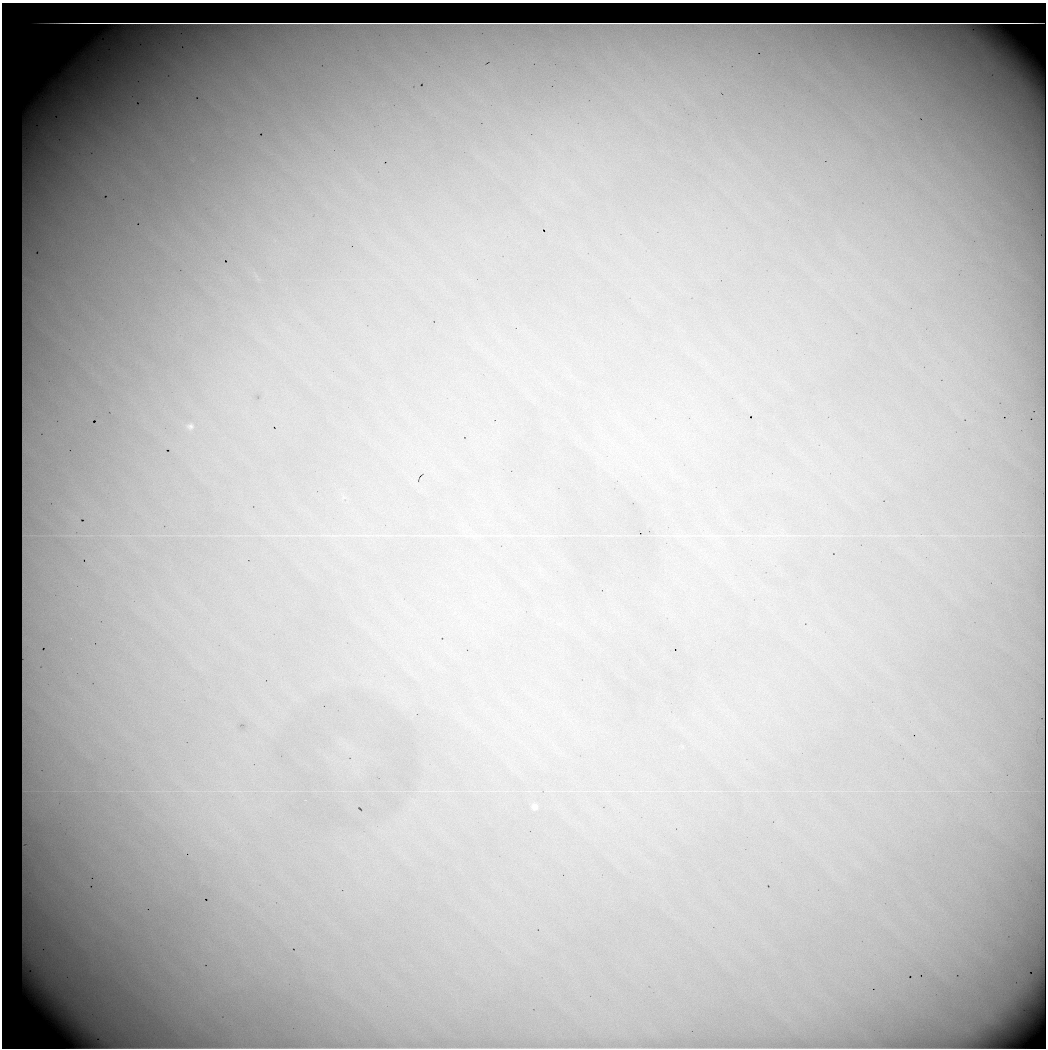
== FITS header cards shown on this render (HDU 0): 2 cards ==
NAXIS1  =                 1044 / No. of pixels in X
NAXIS2  =                 1046 / No. of pixels in Y

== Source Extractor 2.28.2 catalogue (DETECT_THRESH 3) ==
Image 1044 x 1046 px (HDU 0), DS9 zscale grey, 1 PNG px = 1 image px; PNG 1048 x 1050 px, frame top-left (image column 1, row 1046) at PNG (2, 3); no overlay
Background 28300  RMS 240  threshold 718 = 3 sigma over >= 5 px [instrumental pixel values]
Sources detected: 4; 1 with non-positive FLUX_AUTO (blend fragments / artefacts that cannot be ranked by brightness) is not listed; the other 3 listed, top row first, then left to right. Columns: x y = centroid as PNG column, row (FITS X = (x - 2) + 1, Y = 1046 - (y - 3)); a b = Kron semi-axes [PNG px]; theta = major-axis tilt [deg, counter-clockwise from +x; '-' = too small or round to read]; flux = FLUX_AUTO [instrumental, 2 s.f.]
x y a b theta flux
190 426 10 8 1 72000
535 806 6 6 - 70000
49 990 11 8 -40 170000
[1 non-positive-flux detection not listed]